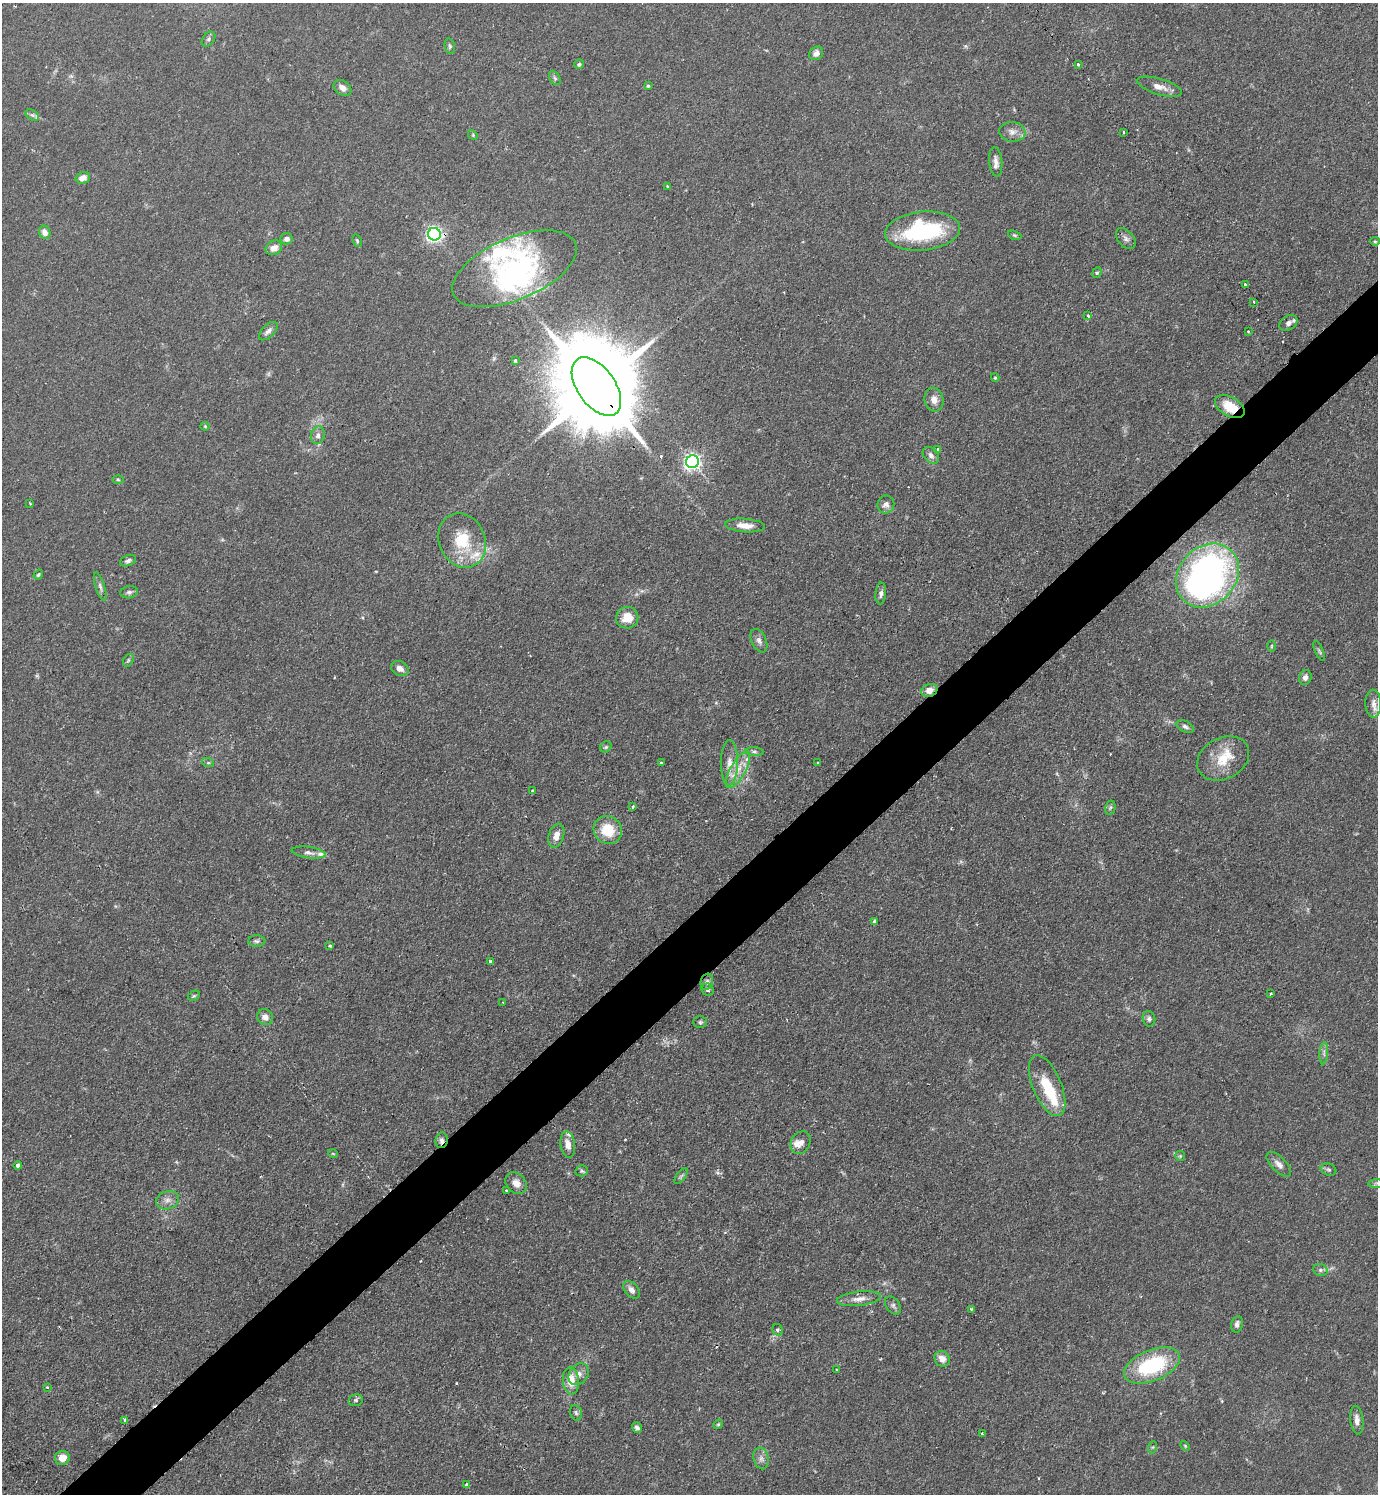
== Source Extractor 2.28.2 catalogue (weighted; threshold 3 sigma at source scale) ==
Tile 7 of 4 x 4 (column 3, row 2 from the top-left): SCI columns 2912-4287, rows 2984-4475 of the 5965 x 5968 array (HDU 1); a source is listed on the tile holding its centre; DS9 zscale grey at full resolution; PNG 1380 x 1496 px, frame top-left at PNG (2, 3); each listed source drawn as its Kron ellipse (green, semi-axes under 4 px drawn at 4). Shown black and unused: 5% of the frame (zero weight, under 2 of 3 exposures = <1% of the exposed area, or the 3 px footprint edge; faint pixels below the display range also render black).
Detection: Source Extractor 2.28.2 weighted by HDU 2 'WHT'; one run over the whole footprint, this tile lists its part. Background 0.0833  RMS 0.0061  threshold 0.0273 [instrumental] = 3 sigma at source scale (4.5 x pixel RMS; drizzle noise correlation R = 1.50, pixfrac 1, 0.05/0.05 arcsec/px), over >= 5 px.
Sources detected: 146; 3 inside a brighter object's white glare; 4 cosmic-ray / hot-pixel residue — neither listed nor drawn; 8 inside a brighter listed object's ellipse — not listed separately; the other 131 listed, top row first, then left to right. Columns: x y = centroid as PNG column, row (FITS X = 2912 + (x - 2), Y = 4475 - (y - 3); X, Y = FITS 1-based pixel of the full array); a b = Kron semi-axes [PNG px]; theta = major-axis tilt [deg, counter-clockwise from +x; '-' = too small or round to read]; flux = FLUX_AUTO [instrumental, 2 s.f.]
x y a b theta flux
208 39 8 5 53 1.5
450 46 8 5 -80 1.1
816 53 7 6 - 3.4
579 64 5 4 - 1.4
1078 65 3 3 - 2.3
555 78 8 5 -59 1.1
648 86 4 4 - 0.77
1159 87 23 8 -17 5.6
342 88 10 7 -36 3.6
32 115 7 5 -32 1.5
1012 132 13 10 -6 4
1123 132 3 3 - 1.2
473 135 5 4 - 0.73
996 162 15 6 -84 3.5
83 178 7 6 - 4.7
668 186 3 3 - 1.4
923 231 37 19 6 63
45 232 7 5 -67 3.9
434 234 6 6 - 180
1015 235 7 4 -19 0.91
287 239 6 5 - 2.5
1126 239 12 7 -49 2.6
357 241 6 4 -64 0.8
1375 241 5 4 - 0.71
274 248 8 7 - 4.4
514 269 66 30 23 83
1097 273 5 4 - 0.85
1245 285 3 3 - 1.4
1254 302 3 3 - 1.2
1088 316 3 2 - 1.3
1288 323 10 7 33 2.6
268 331 12 6 44 2.7
1248 331 3 2 - 0.76
515 361 3 3 - 2.5
995 378 4 4 - 0.7
596 387 33 19 -54 14000
934 400 12 9 -75 4.3
1230 407 16 9 -30 15
205 426 4 4 - 0.63
318 435 9 7 73 2.5
937 450 3 3 - 1.6
931 455 9 7 -47 2.6
692 462 6 6 - 240
118 480 6 3 -2 0.76
30 504 4 2 - 0.46
886 504 9 8 - 2.8
745 525 20 6 -4 6.2
462 541 28 23 -65 24
128 561 8 5 22 1.8
38 575 5 4 - 0.87
1207 576 34 28 48 240
100 587 15 4 -72 2.1
129 592 8 6 9 1.6
881 594 11 5 85 2
627 618 11 10 - 8.7
759 641 12 7 -64 2.8
1271 646 6 3 89 0.68
1319 651 11 3 -65 1.2
128 660 7 5 60 0.97
400 668 9 7 -28 3.4
1305 677 7 6 - 2.3
929 690 8 6 20 5
1373 704 14 8 -89 3.8
1185 727 9 5 -25 1.7
606 747 6 5 - 0.95
754 751 9 4 -4 1.3
1223 758 27 20 27 17
818 762 4 2 - 0.49
208 763 6 4 -18 0.83
662 763 3 3 - 0.9
729 763 22 8 89 6.9
738 770 20 7 60 7.9
532 791 3 3 - 0.92
632 807 3 3 - 1.1
1110 808 7 5 77 1.2
608 830 14 13 - 17
556 836 12 7 72 5.2
309 853 17 5 -8 2.9
874 921 4 3 - 1.3
257 941 9 5 -2 1.5
330 946 4 4 - 0.77
491 962 4 3 - 4
707 982 8 6 72 2
708 990 6 5 - 1.2
1271 994 3 3 - 0.78
194 996 6 4 30 0.89
503 1002 3 2 - 0.42
265 1017 8 7 - 3.8
1149 1019 8 6 -75 1.6
700 1022 7 6 - 1.2
1324 1053 11 4 86 1.7
1047 1086 32 14 -67 22
441 1140 8 6 80 2.2
801 1143 12 9 58 3.7
568 1145 13 7 -82 4.7
333 1154 5 3 - 0.5
1180 1156 5 5 - 0.76
1279 1164 16 7 -46 3.8
18 1165 4 4 - 3.8
1329 1170 8 6 -19 1.3
582 1171 6 5 - 1.1
681 1176 9 4 54 1.4
516 1183 12 9 -47 4.7
1376 1183 7 4 1 1.1
506 1191 3 3 - 0.9
167 1200 11 9 21 3.8
1320 1270 7 6 - 1.7
632 1290 10 6 -53 2.5
859 1299 22 7 6 5.2
893 1305 10 6 -54 1.9
971 1309 3 3 - 0.79
1237 1324 8 6 77 2.2
778 1330 6 5 - 1.4
942 1359 8 7 - 4.4
1152 1366 29 15 22 50
837 1370 4 2 - 0.56
579 1374 12 9 55 4
571 1381 13 8 -85 9.6
47 1387 3 3 - 0.65
356 1400 7 5 14 1.3
576 1413 8 5 -74 1.4
125 1420 3 3 - 2.4
1357 1420 14 6 -84 3.8
718 1424 5 4 - 0.73
637 1428 5 4 - 1.8
982 1434 3 3 - 0.83
1185 1446 5 3 - 0.58
1153 1447 6 4 71 0.8
62 1458 7 7 - 6.7
761 1458 11 7 -76 2.7
467 1485 4 3 - 1.4
Overlapping masked pixels (flux is a lower limit): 5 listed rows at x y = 434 234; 596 387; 1230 407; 929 690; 441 1140